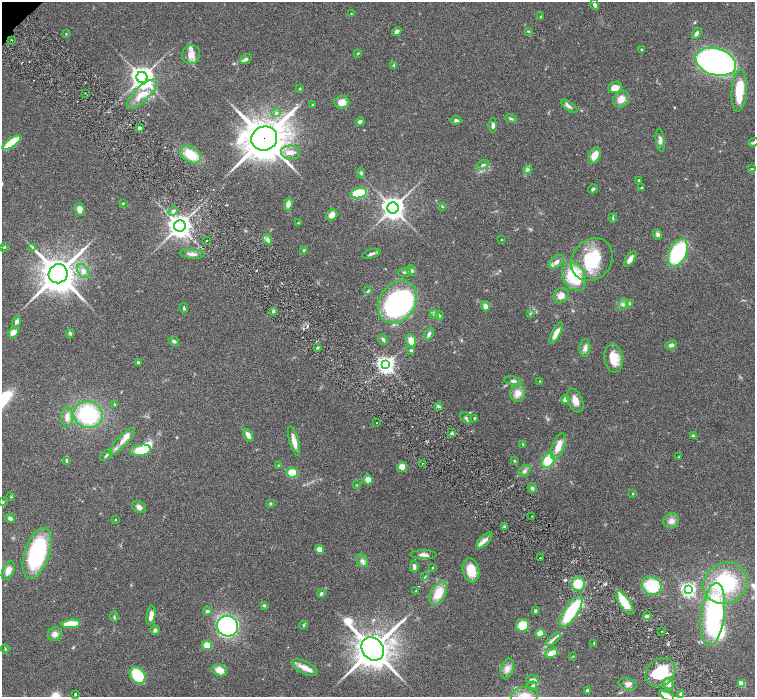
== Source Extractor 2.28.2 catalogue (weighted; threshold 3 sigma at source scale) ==
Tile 6 of 4 x 4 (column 2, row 2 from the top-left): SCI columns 1511-3015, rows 3085-4474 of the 6028 x 6026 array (HDU 1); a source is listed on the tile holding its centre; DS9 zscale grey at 2 x 2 block average (1 PNG px = mean of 2 x 2 image px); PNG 757 x 699 px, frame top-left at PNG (2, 2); each listed source drawn as its Kron ellipse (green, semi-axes under 4 px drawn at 4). Shown black and unused: <1% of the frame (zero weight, under 3 of 6 exposures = <1% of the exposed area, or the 3 px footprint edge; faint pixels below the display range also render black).
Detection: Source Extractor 2.28.2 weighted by HDU 2 'WHT'; one run over the whole footprint, this tile lists its part. Background 0.0806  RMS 0.0041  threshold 0.0169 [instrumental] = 3 sigma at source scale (4.09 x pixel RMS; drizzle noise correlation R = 1.36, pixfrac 0.8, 0.05/0.05 arcsec/px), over >= 5 px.
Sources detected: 210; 4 inside a brighter object's white glare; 1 long thin detection or spike segment (spike, bleed or trail) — neither listed nor drawn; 6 inside a brighter listed object's ellipse — not listed separately; the other 199 listed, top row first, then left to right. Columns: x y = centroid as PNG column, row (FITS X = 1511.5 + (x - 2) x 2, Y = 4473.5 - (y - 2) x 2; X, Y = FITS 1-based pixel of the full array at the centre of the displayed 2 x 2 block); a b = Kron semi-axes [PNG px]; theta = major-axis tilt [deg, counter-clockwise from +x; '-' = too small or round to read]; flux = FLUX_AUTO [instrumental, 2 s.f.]
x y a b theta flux
595 5 5 3 - 2.4
351 14 2 2 - 0.44
540 17 4 2 - 0.66
397 31 5 3 - 2.8
528 31 4 3 - 0.84
697 33 6 3 59 2.7
66 34 3 2 - 0.5
12 40 2 2 - 0.49
641 49 2 2 - 0.75
358 53 3 2 - 0.66
191 55 9 9 - 7.8
246 59 6 4 36 2.2
716 62 21 13 -17 370
394 65 4 3 - 1
142 77 5 5 - 710
615 87 7 5 20 7.3
300 89 3 2 - 0.6
739 91 21 7 85 24
85 93 2 2 - 0.44
142 94 20 7 43 14
621 99 9 7 54 7.3
342 102 7 6 - 9
313 105 2 2 - 0.95
569 106 9 4 -36 2.6
276 113 5 4 - 1.7
511 119 6 3 -21 1.5
456 120 5 4 - 2
360 121 4 3 - 2.3
493 125 7 3 -90 2.4
139 128 2 2 - 2.7
264 138 13 12 - 2700
660 140 12 4 -83 3.7
753 142 5 3 - 1.4
12 143 11 4 36 38
290 153 10 7 -7 6.5
191 155 11 7 -35 20
594 155 8 5 63 10
483 165 6 3 30 1.9
528 169 4 4 - 1.8
752 169 4 2 - 0.62
361 173 5 3 - 1.3
639 180 2 2 - 1.4
641 188 3 3 - 0.88
593 189 5 2 - 1.6
359 193 8 5 13 30
123 203 3 2 - 0.64
288 204 6 4 77 5.9
442 206 3 3 - 0.6
393 208 6 5 - 680
79 209 6 5 - 5.6
173 211 5 4 - 2.9
332 215 6 5 - 6.4
613 218 4 2 - 0.82
298 223 3 2 - 0.63
180 226 6 6 - 680
657 234 5 4 - 2.1
502 239 3 2 - 0.33
268 240 5 4 - 3.5
206 241 2 2 - 0.67
4 247 4 3 - 0.82
33 247 3 3 - 0.94
304 250 3 3 - 0.88
678 253 14 8 63 73
192 254 12 4 -5 4.2
371 254 9 3 18 2.3
592 259 23 19 50 44
630 259 9 4 54 4.6
556 262 9 5 36 3.5
83 271 8 5 -56 4
412 271 6 4 -45 1.9
404 272 6 3 1 1.5
58 274 10 9 - 1800
574 276 15 11 -62 42
368 291 4 3 - 1.1
561 295 8 7 - 6
397 302 23 17 56 190
623 304 6 4 59 2.1
629 304 3 3 - 0.85
485 306 5 4 - 4.2
184 308 5 2 - 1.2
273 311 4 3 - 1.9
530 313 3 2 - 0.8
434 314 4 4 - 1.8
440 316 5 2 - 0.97
17 322 6 4 68 2.6
13 332 6 4 47 6
70 333 4 3 - 1.8
556 333 12 4 64 7.9
429 334 6 3 60 2.3
383 339 6 3 -50 1.5
174 341 5 3 - 1.5
411 341 6 5 - 7
671 345 6 4 13 2.6
317 348 4 3 - 1.2
585 348 9 5 83 4.1
411 350 3 3 - 0.98
613 358 14 9 -83 15
138 363 4 4 - 1.7
386 365 4 4 - 390
513 381 9 4 -12 2.3
540 381 3 2 - 0.39
518 393 8 7 - 7
565 400 4 4 - 5.1
575 400 12 7 -68 6.7
115 404 3 2 - 0.58
438 406 4 2 - 1.1
88 414 14 13 - 72
67 417 9 5 88 5.9
466 418 7 3 -46 1.6
475 418 3 3 - 0.99
376 423 2 2 - 0.4
452 433 3 3 - 1.3
248 435 7 4 -58 5
693 436 4 3 - 1
122 441 18 5 47 6.8
294 441 15 4 -75 8
523 444 3 2 - 0.73
558 446 14 6 69 11
140 450 10 5 9 19
106 455 7 3 45 1.6
679 457 3 2 - 0.55
514 461 3 3 - 0.69
548 461 8 6 52 26
67 462 3 3 - 0.85
423 463 2 2 - 0.42
278 465 3 2 - 0.6
402 467 5 4 - 9.3
524 471 7 5 42 2.9
292 473 6 5 - 15
368 480 5 4 - 7.3
356 485 3 2 - 0.47
532 488 4 4 - 1.6
632 494 3 2 - 0.53
11 497 3 2 - 0.65
3 502 3 2 - 0.66
270 503 3 3 - 0.99
139 507 7 5 -34 3.1
532 516 2 2 - 1.4
10 518 5 4 - 2.5
115 519 2 2 - 0.44
671 521 8 7 - 5.1
504 527 4 2 - 1
484 540 10 5 44 4.8
319 549 4 4 - 5.5
37 553 26 12 72 89
423 555 13 4 -1 4.2
540 558 2 2 - 0.81
362 561 7 5 -58 2.9
414 566 6 3 -84 2.7
432 568 2 2 - 0.68
471 570 12 8 -78 17
8 571 10 5 66 7.2
425 577 3 2 - 0.59
725 583 23 20 28 67
578 584 7 7 - 19
652 586 10 8 -39 36
688 589 4 4 - 230
416 591 3 2 - 0.71
438 593 13 7 62 17
321 594 4 3 - 1.7
625 603 13 5 -56 25
264 605 4 3 - 1.2
207 611 4 3 - 1.8
535 611 3 3 - 1.2
571 612 18 6 57 50
713 614 32 11 83 110
151 615 9 4 79 5.2
647 616 4 3 - 1.4
114 617 5 3 - 1.2
71 624 9 4 5 25
303 625 4 2 - 0.86
522 625 6 6 - 18
227 626 10 10 - 140
155 630 5 4 - 1.8
661 631 2 2 - 0.6
540 633 5 4 - 7
55 634 7 6 - 4.7
553 639 9 3 40 2.7
594 643 4 2 - 0.65
207 645 5 5 - 9.6
5 649 4 2 - 0.66
373 649 12 10 -51 2000
552 653 7 4 24 9.9
573 656 3 2 - 0.45
305 668 14 6 -26 7.5
507 668 10 6 71 4.6
219 670 8 6 -24 8.6
660 672 16 13 40 42
138 675 9 7 -52 38
533 680 6 4 -9 2.5
628 684 9 5 -14 3.8
668 684 6 5 - 4.4
742 684 3 3 - 23
532 686 5 3 - 1.6
588 691 4 3 - 2.3
75 694 3 2 - 0.97
681 694 4 4 - 1.6
667 695 8 3 -28 8.1
524 696 13 9 7 11
Overlapping masked pixels (flux is a lower limit): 1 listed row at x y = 264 138
Isophote crosses this tile's border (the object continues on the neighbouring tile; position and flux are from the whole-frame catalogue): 3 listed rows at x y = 753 142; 667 695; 524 696
Diffuse or blended objects may show on this block-average render without a row.